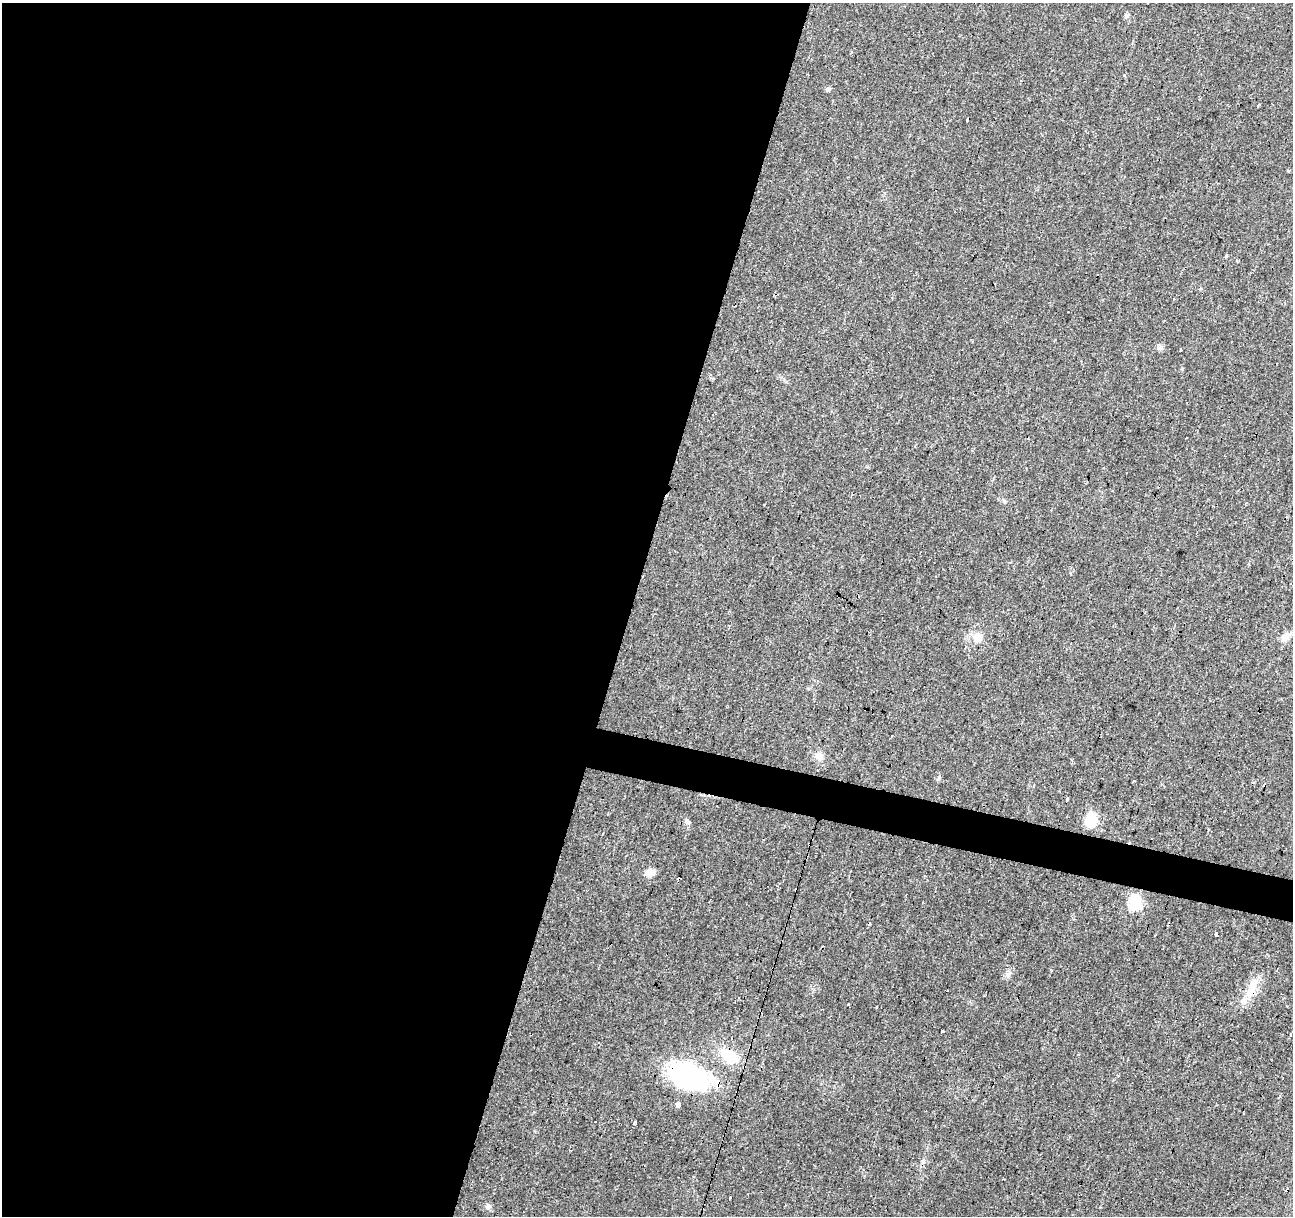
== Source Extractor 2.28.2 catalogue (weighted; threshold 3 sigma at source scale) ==
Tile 5 of 4 x 4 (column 1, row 2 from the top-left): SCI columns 1-1291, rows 2643-3856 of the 5169 x 5349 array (HDU 1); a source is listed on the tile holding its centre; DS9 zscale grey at full resolution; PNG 1295 x 1218 px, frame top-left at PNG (2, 3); no overlay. Shown black and unused: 51% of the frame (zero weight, under 3 of 4 exposures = <1% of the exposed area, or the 3 px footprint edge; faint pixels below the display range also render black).
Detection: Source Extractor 2.28.2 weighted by HDU 2 'WHT'; one run over the whole footprint, this tile lists its part. Background 0.0242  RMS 0.0031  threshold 0.0138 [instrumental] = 3 sigma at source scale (4.5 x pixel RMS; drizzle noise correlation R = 1.50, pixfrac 1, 0.0396/0.0396 arcsec/px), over >= 5 px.
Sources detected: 37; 1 inside a brighter object's white glare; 10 cosmic-ray / hot-pixel residue — not listed; the other 26 listed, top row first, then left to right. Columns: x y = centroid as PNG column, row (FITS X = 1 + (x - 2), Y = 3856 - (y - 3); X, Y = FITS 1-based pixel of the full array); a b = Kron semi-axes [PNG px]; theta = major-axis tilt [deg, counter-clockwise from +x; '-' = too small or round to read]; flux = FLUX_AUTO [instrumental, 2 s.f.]
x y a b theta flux
1127 16 6 6 - 0.6
1124 75 5 3 - 0.41
828 89 7 5 18 0.57
1258 105 3 3 - 0.51
1288 171 3 3 - 0.37
1180 350 3 3 - 1.1
1285 637 11 9 58 2
977 638 15 12 -53 3.2
891 736 3 2 - 0.44
819 756 9 9 - 2.3
1067 799 4 3 - 1.2
1090 820 13 10 79 8.9
650 873 12 9 1 1.9
1135 903 7 6 - 36
1216 934 3 3 - 6.8
1008 974 7 4 18 0.68
1252 988 33 11 66 5.9
848 1004 3 3 - 0.59
942 1031 4 3 - 1.9
729 1056 25 14 -33 8.2
686 1077 48 27 -19 40
678 1104 5 3 - 5.9
634 1123 4 3 - 0.76
1287 1190 3 3 - 5.3
729 1198 3 2 - 0.9
488 1206 8 7 - 0.87
Overlapping masked pixels (flux is a lower limit): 3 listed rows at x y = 1252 988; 686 1077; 1287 1190
Unlisted compact peaks at least as high as the median listed source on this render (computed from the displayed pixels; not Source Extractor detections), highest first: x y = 1226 256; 939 777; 1051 970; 1161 348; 1004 501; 876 1007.